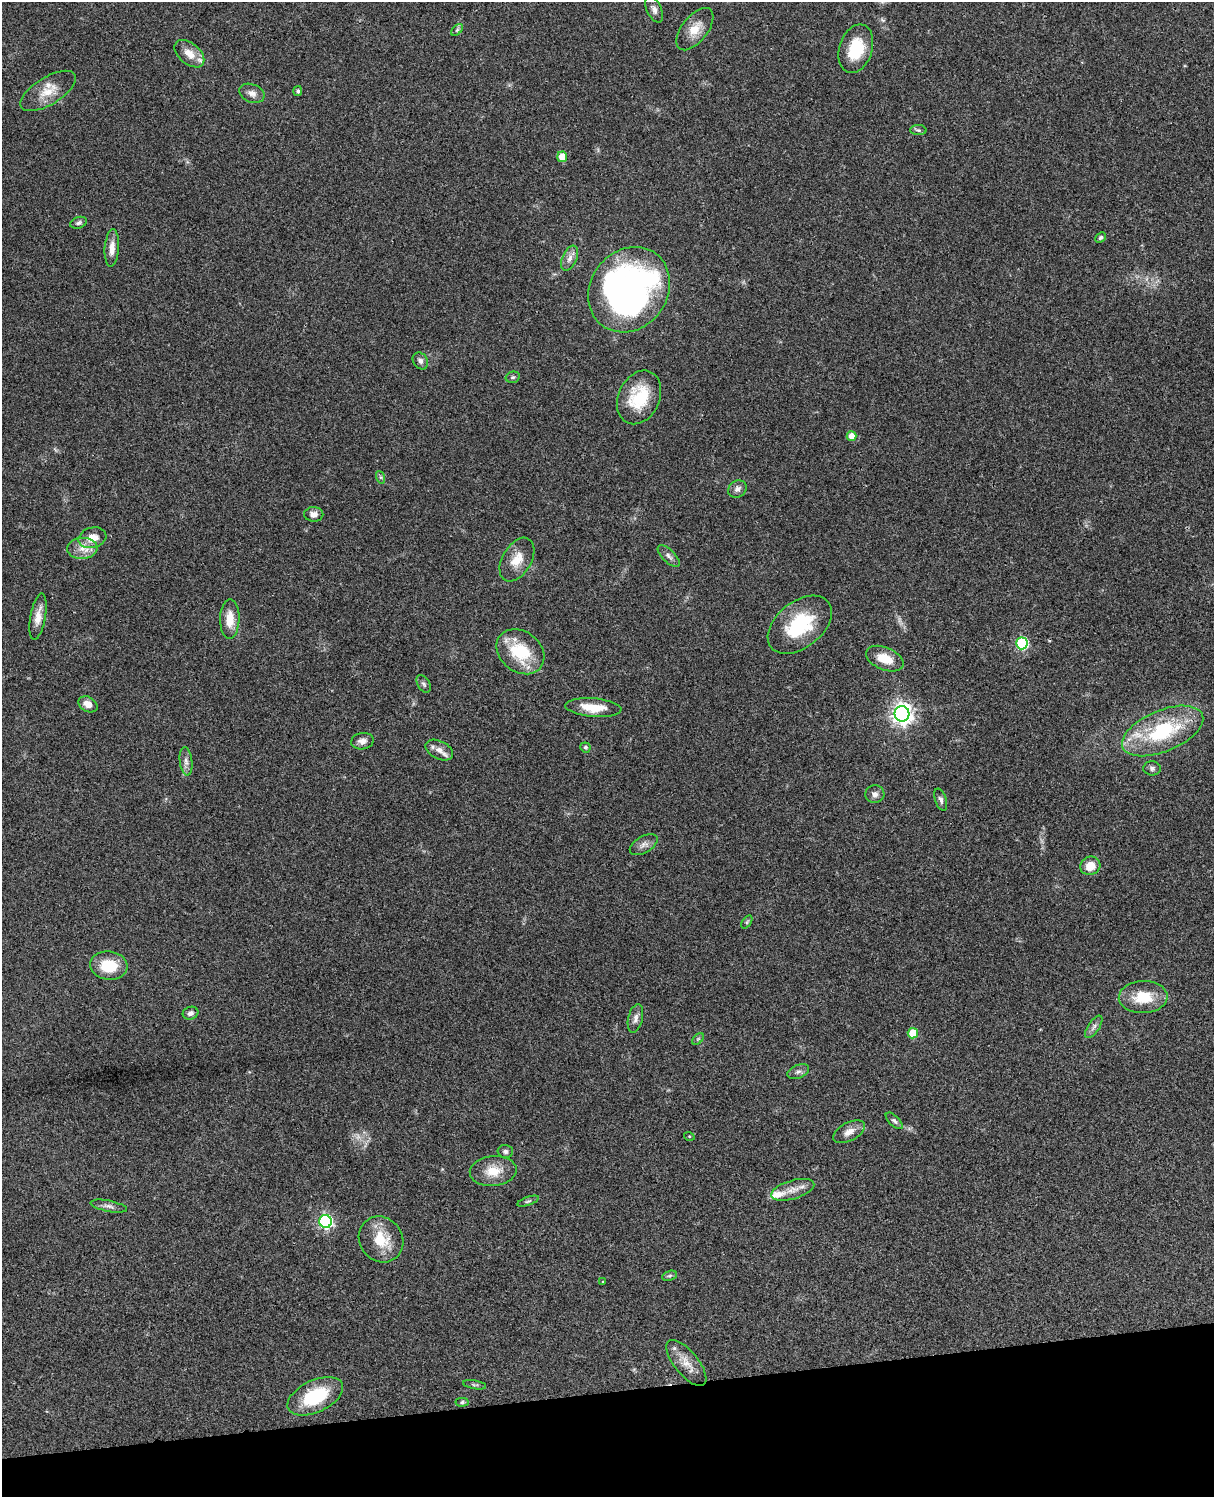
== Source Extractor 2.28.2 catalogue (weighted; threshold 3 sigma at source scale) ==
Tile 10 of 4 x 3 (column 2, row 3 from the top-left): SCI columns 1333-2544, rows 278-1772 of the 5087 x 4927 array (HDU 1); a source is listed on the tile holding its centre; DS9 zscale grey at full resolution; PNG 1216 x 1499 px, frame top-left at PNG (2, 2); each listed source drawn as its Kron ellipse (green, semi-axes under 4 px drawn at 4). Shown black and unused: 7% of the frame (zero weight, under 3 of 4 exposures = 6% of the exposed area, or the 3 px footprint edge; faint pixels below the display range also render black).
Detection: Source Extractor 2.28.2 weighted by HDU 2 'WHT'; one run over the whole footprint, this tile lists its part. Background 0.0867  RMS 0.0062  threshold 0.0278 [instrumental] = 3 sigma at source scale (4.5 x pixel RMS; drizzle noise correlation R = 1.50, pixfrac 1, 0.05/0.05 arcsec/px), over >= 5 px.
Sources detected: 76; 2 too faint to see at this stretch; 1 inside a brighter object's white glare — neither listed nor drawn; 2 inside a brighter listed object's ellipse — not listed separately; the other 71 listed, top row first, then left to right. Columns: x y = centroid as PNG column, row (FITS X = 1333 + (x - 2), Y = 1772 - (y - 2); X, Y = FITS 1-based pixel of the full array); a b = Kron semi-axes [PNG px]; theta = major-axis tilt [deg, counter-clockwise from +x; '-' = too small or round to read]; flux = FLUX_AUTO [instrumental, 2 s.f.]
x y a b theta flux
654 9 14 7 -64 3
695 29 25 13 52 10
457 30 7 4 45 1.1
856 49 25 16 72 22
189 54 17 10 -40 8.1
48 91 31 13 31 12
298 91 5 4 - 1.2
252 93 13 9 -21 3.7
918 130 8 5 -1 1.3
562 157 5 5 - 10
79 223 8 5 19 1.6
1100 238 6 4 44 1.1
112 248 19 7 86 5.9
570 258 13 7 66 3.5
629 290 45 38 53 250
420 361 9 7 -55 2.3
513 377 7 5 14 1.3
639 397 28 20 65 26
851 436 5 5 - 6
380 477 6 4 -70 0.97
737 489 10 8 35 2.9
314 514 9 7 -1 3.6
92 538 14 10 15 8.1
82 548 15 10 4 6.8
669 556 14 6 -44 2.5
517 560 24 14 59 11
38 617 23 7 80 6.7
230 619 19 9 89 9.5
800 625 37 23 38 40
1022 643 6 6 - 72
520 652 26 20 -38 29
885 659 20 11 -22 11
424 684 9 6 -57 1.6
88 704 10 7 -30 5.6
593 708 28 9 -5 13
902 714 8 7 - 380
1163 731 43 20 23 51
362 741 11 8 10 3.6
585 747 5 5 - 1.2
439 750 14 9 -26 4.6
186 761 14 6 -83 3.2
1152 768 8 7 - 1.7
875 794 9 9 - 2.7
941 800 11 5 -71 1.8
644 845 15 8 31 3.3
1090 866 10 9 - 8.4
747 922 7 4 53 0.9
109 966 19 14 -7 18
1143 997 24 16 3 18
190 1013 8 6 17 2.4
635 1018 14 7 77 3.1
1094 1027 13 5 56 2.4
913 1033 5 5 - 17
698 1039 7 4 45 0.95
798 1072 11 6 22 2.1
894 1121 10 5 -44 1.6
849 1132 17 9 27 5.3
689 1136 5 3 - 0.49
505 1151 8 6 -2 1.5
493 1171 23 15 5 12
793 1190 22 9 17 6.9
528 1201 11 4 19 1.3
109 1206 18 5 -11 2.8
325 1221 6 6 - 110
381 1239 24 21 -54 17
670 1276 8 4 19 1.2
603 1282 3 3 - 0.55
686 1363 28 12 -51 8.9
475 1385 12 3 -9 1.1
315 1396 30 16 25 34
462 1402 6 4 2 1.1